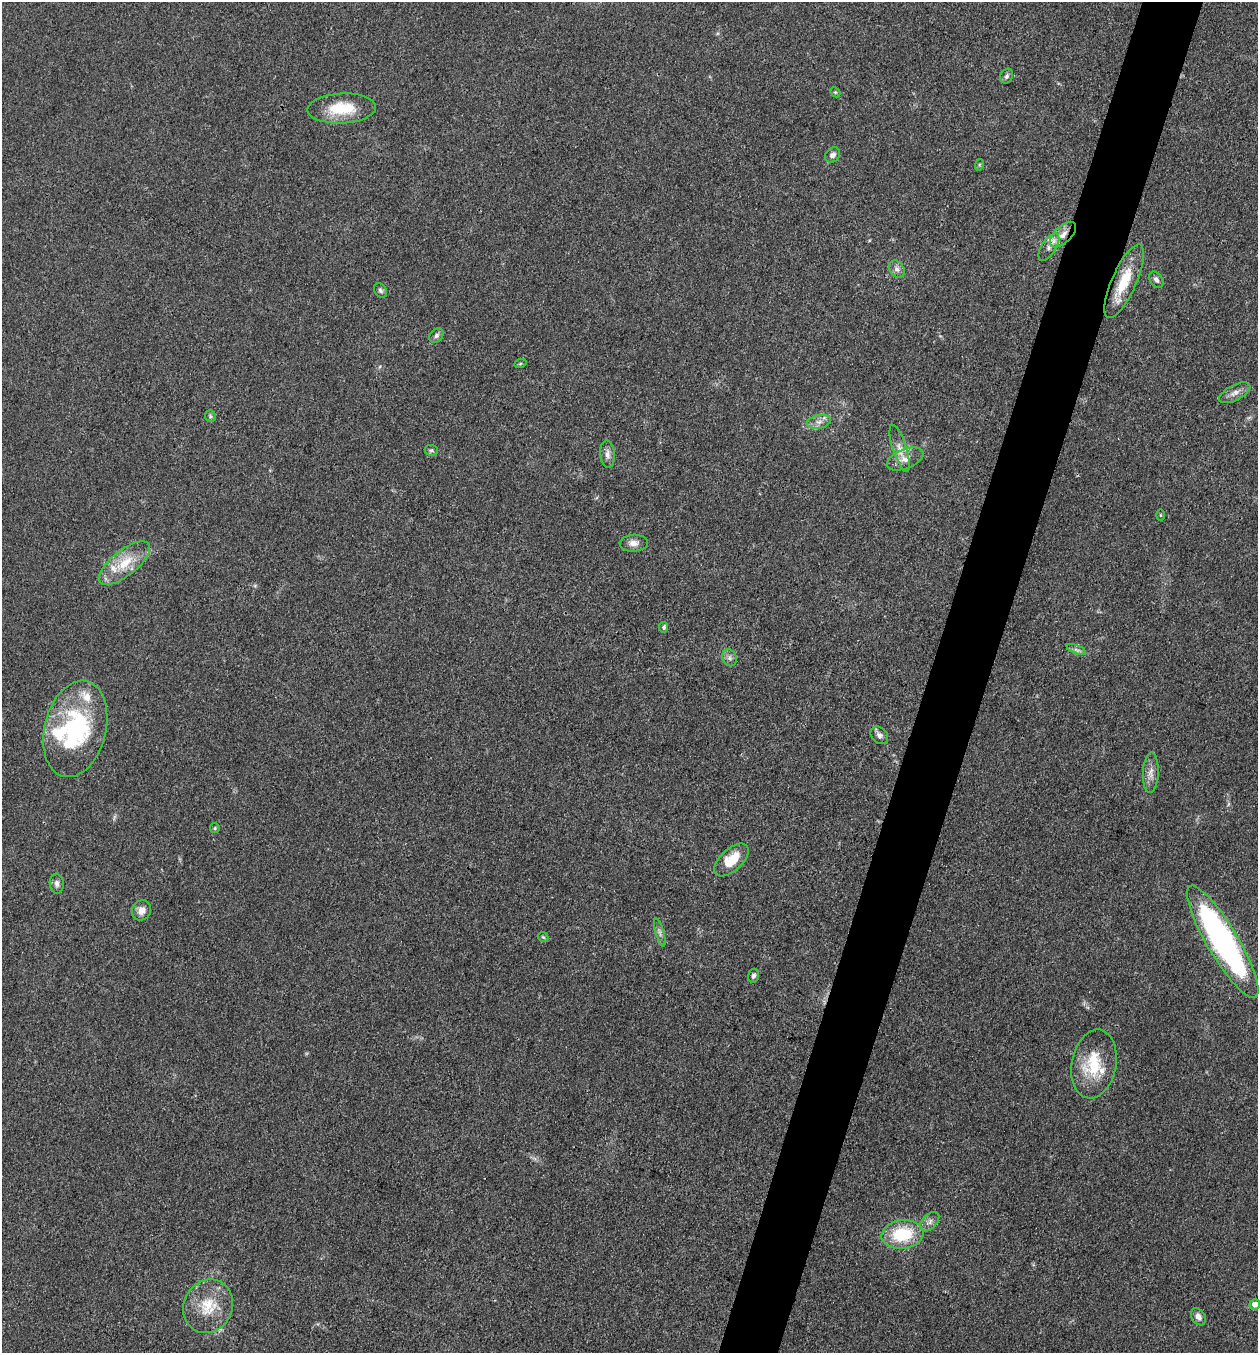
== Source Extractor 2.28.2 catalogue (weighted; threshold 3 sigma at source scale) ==
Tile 10 of 4 x 4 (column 2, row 3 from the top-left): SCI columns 1521-2776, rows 1354-2704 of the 5421 x 5407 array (HDU 1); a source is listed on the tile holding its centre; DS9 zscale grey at full resolution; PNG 1260 x 1355 px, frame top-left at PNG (2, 2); each listed source drawn as its Kron ellipse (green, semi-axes under 4 px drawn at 4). Shown black and unused: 5% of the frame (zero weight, under 3 of 4 exposures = <1% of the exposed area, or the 3 px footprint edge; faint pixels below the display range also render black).
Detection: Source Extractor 2.28.2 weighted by HDU 2 'WHT'; one run over the whole footprint, this tile lists its part. Background 0.0928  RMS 0.0064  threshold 0.0289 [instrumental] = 3 sigma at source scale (4.5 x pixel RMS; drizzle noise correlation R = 1.50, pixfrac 1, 0.05/0.05 arcsec/px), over >= 5 px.
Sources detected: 47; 4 inside a brighter listed object's ellipse — not listed separately; the other 43 listed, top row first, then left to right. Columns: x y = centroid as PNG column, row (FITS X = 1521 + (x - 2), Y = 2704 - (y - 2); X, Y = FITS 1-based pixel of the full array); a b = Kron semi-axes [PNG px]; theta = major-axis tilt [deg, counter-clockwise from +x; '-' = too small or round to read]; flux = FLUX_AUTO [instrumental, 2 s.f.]
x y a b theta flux
1007 76 8 6 64 1.6
835 92 6 4 -43 0.81
342 108 34 15 3 23
833 155 8 7 - 2.6
979 165 6 3 72 0.76
1063 235 16 8 44 6.3
1049 247 15 7 57 3.8
897 269 9 7 -53 2.6
1156 280 9 6 -54 2.2
1124 281 40 12 66 21
380 290 8 6 -56 1.7
436 336 8 6 47 1.9
520 364 6 4 20 0.76
1235 393 17 7 27 4.3
210 416 6 5 - 1.2
819 422 12 6 11 3.8
900 448 25 7 -72 5.4
431 450 6 5 - 1.3
607 454 14 7 -86 3.4
905 459 19 10 22 6.4
1160 515 5 4 - 0.64
634 543 14 8 4 4.4
125 563 31 12 38 18
664 627 5 4 - 1.4
1076 650 10 3 -21 1.7
730 658 9 7 -67 2.2
75 729 49 30 76 82
879 735 10 7 -45 2.7
1151 772 20 8 87 5.2
215 828 5 5 - 0.82
731 860 21 11 43 16
57 884 10 7 -83 2.5
141 910 10 9 - 4.9
660 933 14 4 -75 2.2
543 937 6 4 -44 0.87
1223 942 65 15 -59 180
753 976 7 5 74 1.5
1094 1064 35 22 79 29
930 1222 12 7 46 2.8
902 1234 21 14 6 31
1255 1304 5 5 - 4.6
208 1306 27 24 63 22
1198 1317 9 6 -58 3.4
Overlapping masked pixels (flux is a lower limit): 2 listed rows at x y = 1063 235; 1124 281
Isophote crosses this tile's border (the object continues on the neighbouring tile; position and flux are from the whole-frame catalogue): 1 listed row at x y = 1255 1304